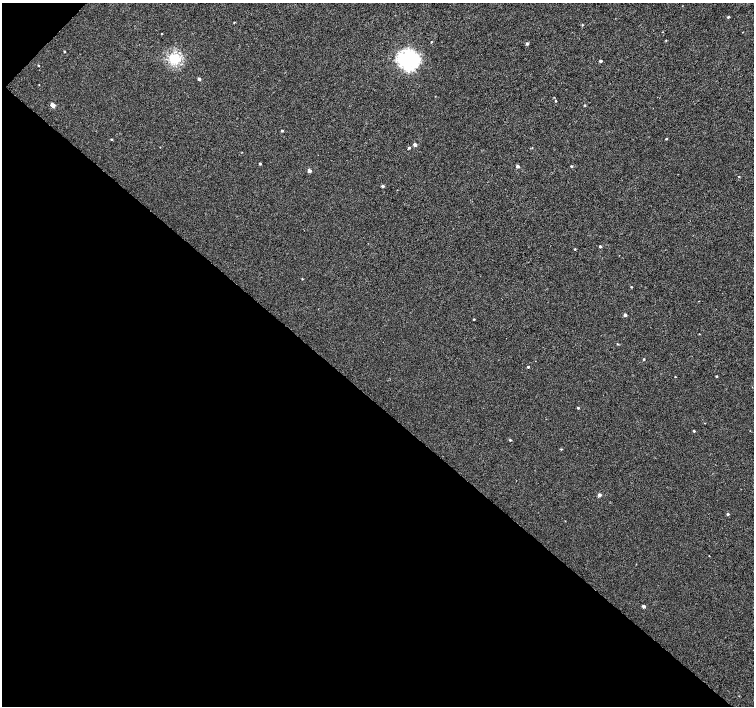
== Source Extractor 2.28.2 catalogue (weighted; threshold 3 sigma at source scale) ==
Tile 9 of 4 x 4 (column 1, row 3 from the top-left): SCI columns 8-1510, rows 1640-3046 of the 6023 x 6028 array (HDU 1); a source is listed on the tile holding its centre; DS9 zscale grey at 2 x 2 block average (1 PNG px = mean of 2 x 2 image px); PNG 756 x 708 px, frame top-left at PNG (2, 3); no overlay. Shown black and unused: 44% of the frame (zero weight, under 3 of 4 exposures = <1% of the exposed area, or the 3 px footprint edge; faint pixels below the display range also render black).
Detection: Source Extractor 2.28.2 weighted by HDU 2 'WHT'; one run over the whole footprint, this tile lists its part. Background 2.34e-04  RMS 0.0024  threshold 0.0107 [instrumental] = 3 sigma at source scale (4.5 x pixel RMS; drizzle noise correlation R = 1.50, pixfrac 1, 0.0396/0.0396 arcsec/px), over >= 5 px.
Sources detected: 47; all 47 listed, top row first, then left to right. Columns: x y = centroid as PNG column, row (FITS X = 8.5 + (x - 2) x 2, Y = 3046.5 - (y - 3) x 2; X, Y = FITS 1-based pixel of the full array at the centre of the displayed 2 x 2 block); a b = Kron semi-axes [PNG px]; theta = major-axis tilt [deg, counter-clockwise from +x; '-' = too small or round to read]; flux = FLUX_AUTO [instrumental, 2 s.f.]
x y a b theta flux
728 17 3 2 - 0.83
234 22 3 2 - 0.37
582 25 3 3 - 0.53
666 40 2 2 - 0.34
431 42 3 2 - 0.44
527 44 3 3 - 1.3
64 51 2 2 - 0.42
174 59 4 4 - 66
408 60 7 6 - 200
600 61 2 2 - 1.5
38 65 2 2 - 0.37
199 79 3 3 - 1.7
554 97 2 2 - 0.27
555 101 2 2 - 0.52
52 105 3 3 - 5.3
585 105 3 3 - 0.5
282 131 3 2 - 0.87
111 139 3 2 - 0.62
666 139 2 2 - 0.54
415 144 3 3 - 2.4
409 148 3 3 - 0.91
260 164 2 2 - 0.88
517 166 3 3 - 1.6
571 166 3 2 - 0.66
309 171 3 3 - 2.8
739 177 2 2 - 0.32
382 186 3 3 - 1.3
600 246 3 2 - 0.86
575 249 2 2 - 0.52
302 279 2 2 - 0.34
631 287 2 2 - 0.44
625 315 3 2 - 2.1
474 319 2 2 - 0.46
699 334 2 2 - 0.27
617 344 3 3 - 0.44
644 359 3 2 - 0.59
528 367 2 2 - 0.65
716 376 3 2 - 0.47
675 377 2 2 - 0.28
578 408 3 2 - 0.71
694 431 2 2 - 0.69
510 440 3 3 - 0.68
561 449 3 2 - 0.46
599 495 3 3 - 2
728 514 3 3 - 1.1
709 556 2 2 - 0.25
644 606 3 2 - 2